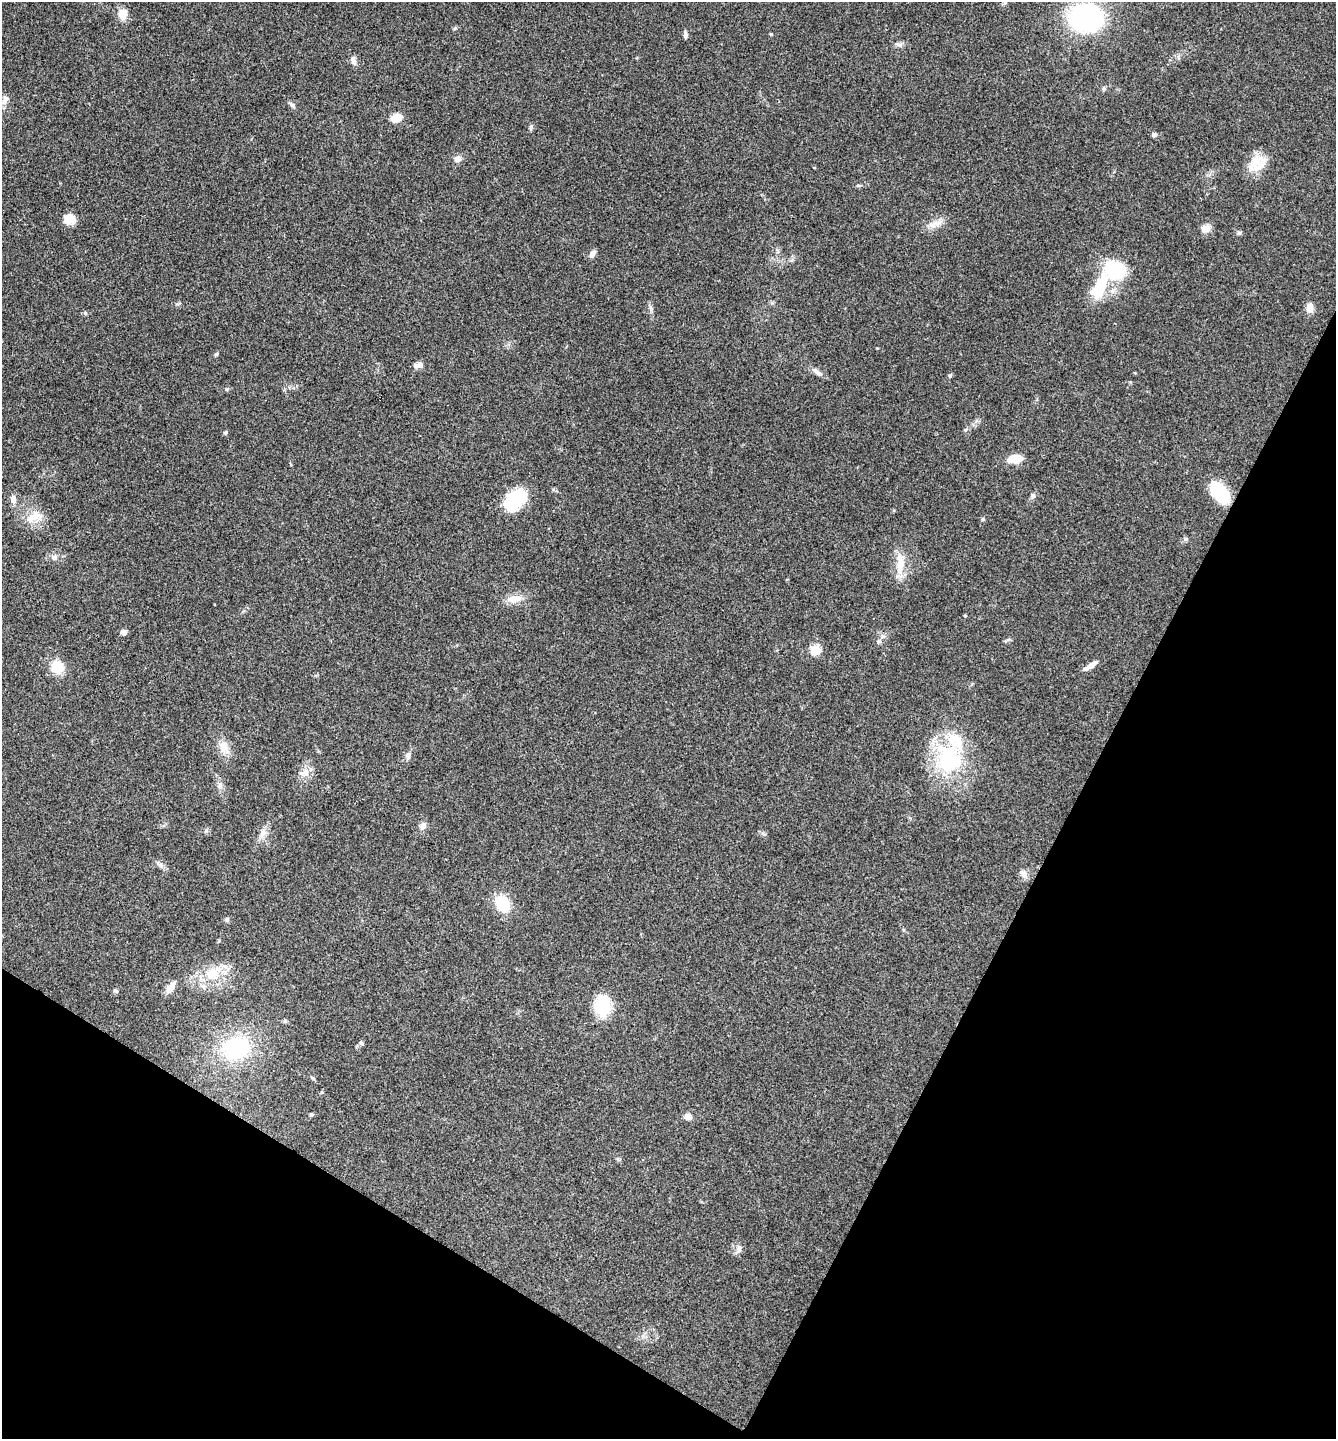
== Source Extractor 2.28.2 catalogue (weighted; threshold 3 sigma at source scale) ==
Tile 15 of 4 x 4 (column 3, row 4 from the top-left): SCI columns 2952-4285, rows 4-1440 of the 5766 x 5758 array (HDU 1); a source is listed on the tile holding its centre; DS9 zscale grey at full resolution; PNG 1338 x 1441 px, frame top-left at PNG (2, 2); no overlay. Shown black and unused: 27% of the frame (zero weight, under 3 of 4 exposures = <1% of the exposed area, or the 3 px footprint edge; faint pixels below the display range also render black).
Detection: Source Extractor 2.28.2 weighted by HDU 2 'WHT'; one run over the whole footprint, this tile lists its part. Background 0.123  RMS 0.0064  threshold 0.0289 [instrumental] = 3 sigma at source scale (4.5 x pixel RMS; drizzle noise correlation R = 1.50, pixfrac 1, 0.05/0.05 arcsec/px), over >= 5 px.
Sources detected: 69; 1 inside a brighter listed object's ellipse — not listed separately; the other 68 listed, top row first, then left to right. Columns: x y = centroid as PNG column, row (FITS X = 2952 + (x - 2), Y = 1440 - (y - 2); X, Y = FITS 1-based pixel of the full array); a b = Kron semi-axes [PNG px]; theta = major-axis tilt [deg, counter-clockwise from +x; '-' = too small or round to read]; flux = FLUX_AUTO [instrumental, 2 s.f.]
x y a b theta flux
123 14 12 10 89 7.4
1086 17 33 28 -6 93
685 34 10 4 -86 1.8
771 34 3 3 - 0.79
898 44 10 4 -1 1.9
354 62 9 7 -84 2.8
1104 88 6 5 - 1.2
5 99 14 7 71 3.7
292 105 10 5 -45 1.6
396 118 10 8 20 8.9
531 127 8 5 79 1.3
1154 135 6 6 - 1.6
458 159 9 8 - 3.5
1255 164 26 17 64 13
814 167 4 3 - 0.46
70 219 13 10 -21 8.4
936 223 16 8 14 5.3
1206 229 11 9 12 4.7
1239 233 6 6 - 1.1
592 254 8 6 54 3.3
1115 269 25 21 -30 33
1099 288 35 14 65 28
1310 308 11 7 89 5.2
216 354 5 4 - 0.88
419 365 12 7 15 3.3
817 372 18 6 -33 3.4
950 376 5 4 - 0.96
965 430 6 4 45 0.91
225 432 5 4 - 0.98
1015 459 15 8 6 12
1219 493 23 13 -50 32
1033 496 8 6 -81 1.6
13 499 10 7 -76 3.6
515 501 25 17 46 31
34 517 26 12 29 9.6
983 519 5 4 - 0.75
1186 539 6 6 - 1.1
54 557 8 8 - 2.3
900 563 31 10 90 12
515 599 19 10 10 7.7
965 615 3 3 - 0.69
124 632 7 6 - 2.3
1008 640 11 3 26 1.1
878 642 6 4 73 1.1
815 650 5 5 - 37
1091 665 19 6 33 4.3
57 667 14 12 -49 15
224 747 23 12 -55 7.9
408 756 11 6 84 2.1
949 759 42 38 77 57
306 772 11 6 81 3.9
220 785 8 5 80 1.9
423 826 10 8 57 3.3
263 833 12 9 65 4.1
160 865 9 6 -30 2.1
1023 874 12 7 -62 3.4
502 904 18 14 -48 19
227 920 6 6 - 1.2
213 974 25 19 38 20
171 987 16 7 53 5.3
115 991 8 4 -9 0.95
602 1006 20 16 -86 27
285 1021 6 5 - 0.97
361 1043 7 4 -45 0.89
236 1048 26 21 26 61
311 1115 5 4 - 1
688 1116 8 7 - 3.6
739 1249 12 6 64 2.4
Unlisted compact peaks at least as high as the median listed source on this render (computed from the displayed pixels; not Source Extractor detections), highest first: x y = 85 313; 227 389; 206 831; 858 185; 650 307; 877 348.